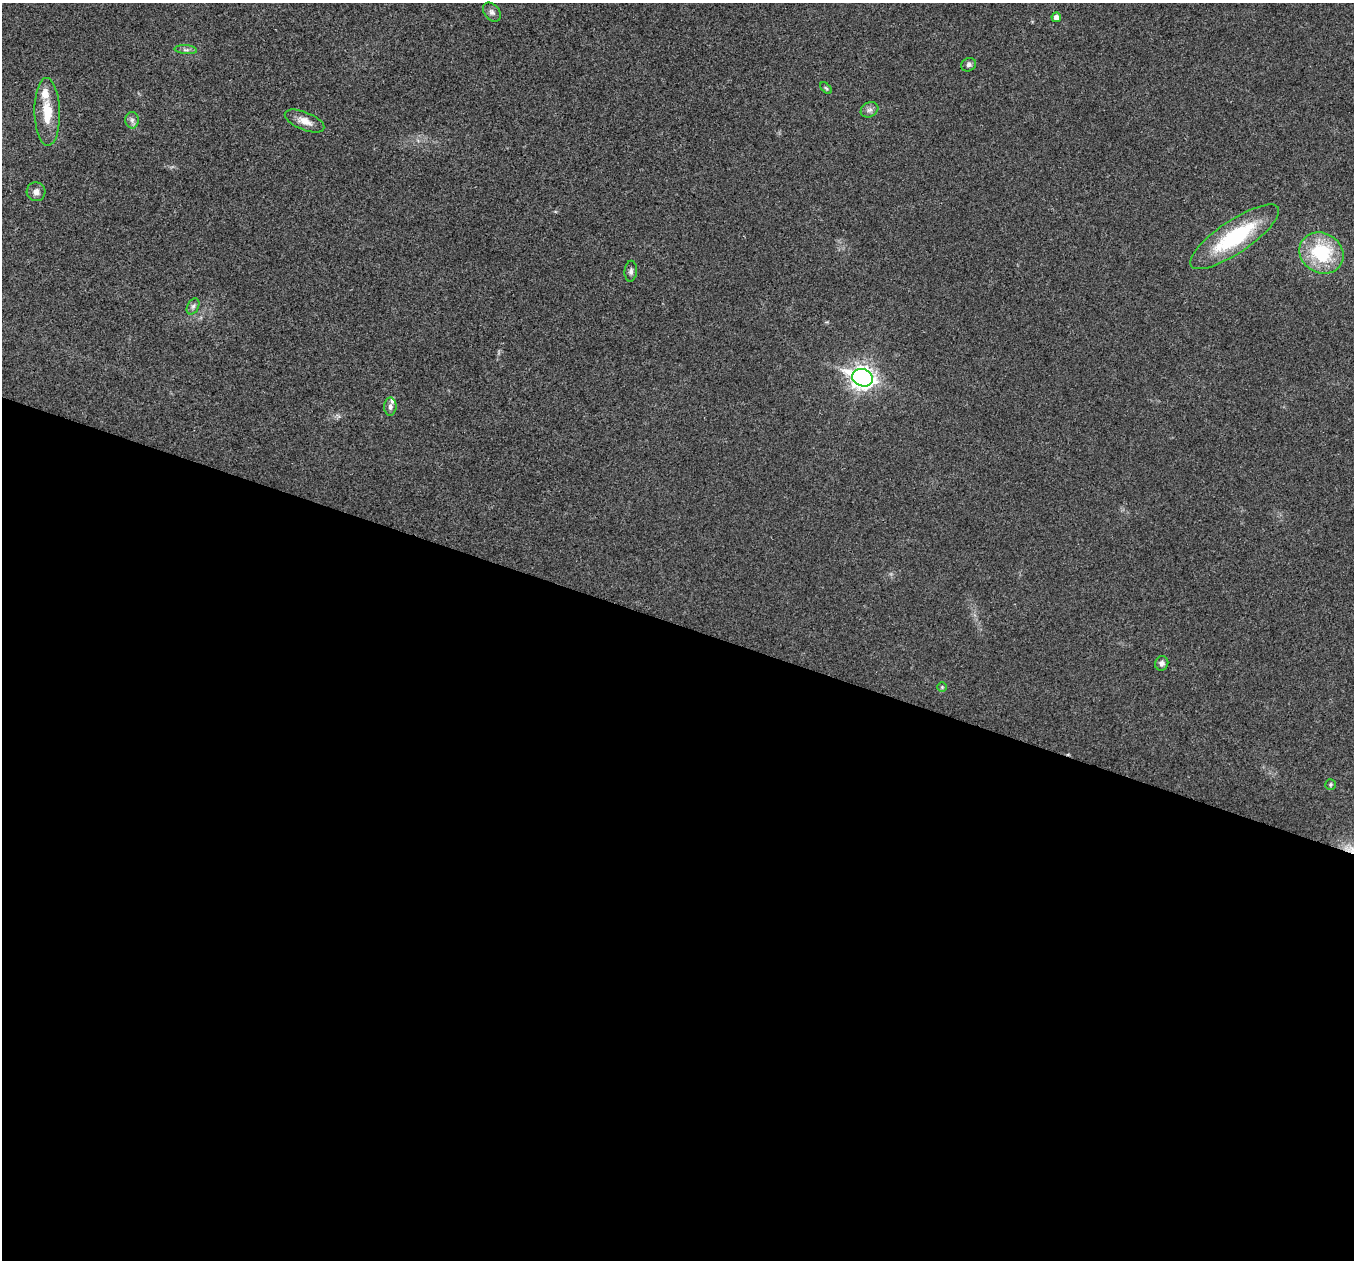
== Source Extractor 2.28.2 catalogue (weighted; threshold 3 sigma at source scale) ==
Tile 14 of 4 x 4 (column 2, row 4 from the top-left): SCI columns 1355-2706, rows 136-1393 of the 5417 x 5431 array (HDU 1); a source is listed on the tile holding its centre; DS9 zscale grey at full resolution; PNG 1356 x 1262 px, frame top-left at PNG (2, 3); each listed source drawn as its Kron ellipse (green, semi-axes under 4 px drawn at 4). Shown black and unused: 51% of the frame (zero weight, under 3 of 4 exposures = <1% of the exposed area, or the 3 px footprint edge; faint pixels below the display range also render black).
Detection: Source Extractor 2.28.2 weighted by HDU 2 'WHT'; one run over the whole footprint, this tile lists its part. Background 0.0212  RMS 0.0041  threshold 0.0183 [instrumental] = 3 sigma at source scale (4.5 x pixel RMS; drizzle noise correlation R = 1.50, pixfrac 1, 0.05/0.05 arcsec/px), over >= 5 px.
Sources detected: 21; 2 inside a brighter listed object's ellipse — not listed separately; the other 19 listed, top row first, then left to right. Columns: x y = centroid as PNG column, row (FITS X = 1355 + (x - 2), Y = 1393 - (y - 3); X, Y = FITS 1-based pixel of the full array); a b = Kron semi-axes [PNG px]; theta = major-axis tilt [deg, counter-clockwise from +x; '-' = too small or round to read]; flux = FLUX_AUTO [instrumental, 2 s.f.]
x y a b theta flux
492 12 11 7 -51 1.5
1056 17 5 4 - 1.8
186 50 11 4 -5 1.2
969 65 7 6 - 1.3
826 88 7 4 -45 0.58
869 110 9 7 30 1.5
47 112 34 12 -89 10
132 120 8 6 -89 1.4
305 121 21 9 -22 4.1
36 192 9 9 - 2.3
1235 237 52 16 34 33
1321 253 23 20 -31 26
631 271 10 6 85 1.3
193 306 8 5 62 1.2
862 378 10 8 -20 250
390 407 9 6 90 1.5
1162 663 7 6 - 1.5
942 687 5 5 - 0.56
1330 784 5 5 - 0.63